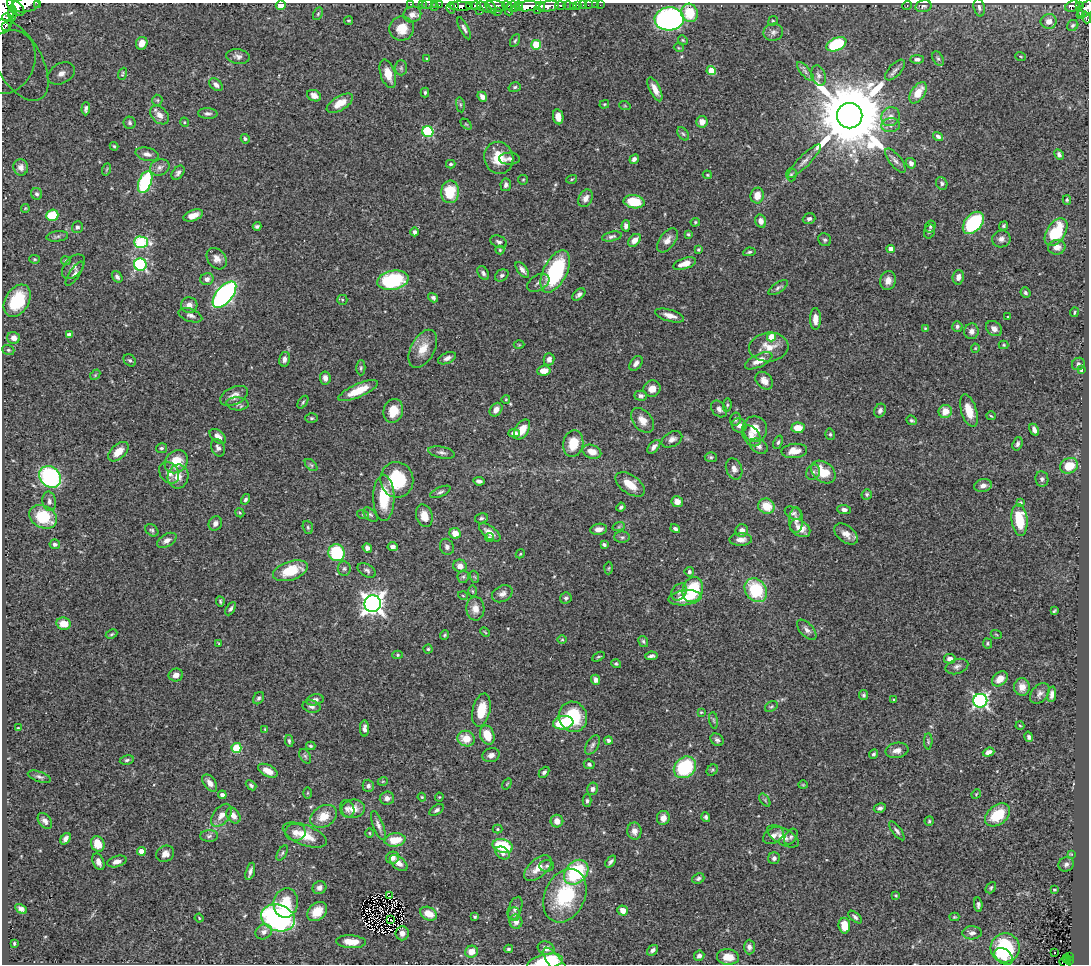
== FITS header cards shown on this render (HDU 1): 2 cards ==
NAXIS1  =                 1087
NAXIS2  =                  962

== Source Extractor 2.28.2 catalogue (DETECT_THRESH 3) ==
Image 1087 x 962 px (HDU 1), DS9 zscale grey, 1 PNG px = 1 image px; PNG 1091 x 966 px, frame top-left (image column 1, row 962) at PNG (2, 3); each listed source drawn as its Kron ellipse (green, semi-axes under 4 px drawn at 4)
Background 0.853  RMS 0.022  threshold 0.066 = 3 sigma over >= 5 px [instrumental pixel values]
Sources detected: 507; of the 507, the 500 brightest by FLUX_AUTO listed and drawn (7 fainter detections omitted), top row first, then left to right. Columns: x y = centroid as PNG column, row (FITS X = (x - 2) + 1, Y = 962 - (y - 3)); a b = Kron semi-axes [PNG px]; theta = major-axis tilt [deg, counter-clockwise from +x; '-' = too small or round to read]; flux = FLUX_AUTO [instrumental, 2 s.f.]
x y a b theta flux
37 3 2 2 - 23
411 4 2 2 - 5
422 4 2 2 - 10
427 4 6 3 10 23
435 4 3 2 - 9.2
25 5 14 7 7 1200
281 5 5 4 - 12
439 5 2 2 - 12
507 5 5 3 - 170
519 5 4 2 - 180
568 5 5 3 - 87
578 5 3 3 - 30
583 5 2 2 - 7
588 5 2 2 - 6.5
596 5 2 2 - 3
600 5 2 2 - 5
454 6 3 3 - 100
460 6 12 4 -3 280
470 6 4 3 - 170
476 6 5 3 - 280
497 6 10 5 -18 480
513 6 6 5 - 330
527 6 12 5 6 1300
541 6 4 3 - 350
549 6 10 5 12 910
560 6 5 4 - 180
907 6 5 3 - 1.3
923 6 8 5 13 3.9
1072 6 7 5 24 190
1079 6 4 3 - 85
16 7 10 6 -41 1300
434 7 2 2 - 13
484 7 8 3 -28 79
491 7 7 3 -53 210
573 7 2 2 - 8.1
979 7 9 5 -77 4.8
451 8 6 3 -84 63
1086 9 10 6 49 430
480 10 3 2 - 9.8
509 10 5 2 - 160
537 10 2 2 - 150
497 12 2 2 - 31
4 13 21 10 85 2300
12 13 8 4 89 750
690 13 9 8 - 31
318 14 7 4 63 2.2
412 15 9 8 - 8.5
1080 15 3 2 - 35
1086 17 6 3 -71 75
7 18 4 2 - 320
669 19 14 11 3 460
349 21 4 3 - 1.6
773 21 5 4 - 1.8
1049 21 8 7 - 12
1073 25 6 5 - 2.8
5 27 3 2 - 380
402 28 12 12 - 24
464 28 12 4 -64 4.6
773 32 10 8 12 6.6
683 40 5 4 - 1.7
515 41 7 4 62 2.3
142 43 6 5 - 11
836 44 10 6 24 110
536 45 5 4 - 52
679 48 5 3 - 1.3
238 56 11 7 -8 6.3
1020 56 5 2 - 1.3
427 59 4 3 - 3
917 59 7 4 0 4.8
938 59 7 5 -62 3.1
18 60 45 23 -59 79
8 62 33 26 64 73
401 68 7 6 - 3.4
711 70 4 4 - 36
895 70 13 6 47 5.9
805 71 12 4 -50 4.8
61 73 14 10 28 18
122 74 6 4 68 2
388 74 15 7 -72 18
818 76 10 7 -72 6.6
216 85 8 5 -44 6.1
515 87 6 4 17 2.5
655 89 13 5 -64 13
425 92 5 4 - 2.4
918 93 12 6 56 22
314 96 7 5 -24 9.6
482 97 5 4 - 6.7
157 100 5 5 - 2.2
340 103 15 7 31 20
604 104 5 3 - 1.6
460 105 8 4 -82 2
625 106 6 3 -19 1.4
86 109 6 4 87 4.6
208 114 10 5 -2 4.4
159 115 11 7 -45 11
850 116 12 12 - 20000
558 117 8 5 -81 11
890 117 10 9 - 10
184 122 5 3 - 1.4
702 122 6 5 - 11
130 123 6 6 - 3.2
466 124 6 4 -43 1.7
891 125 9 7 6 7.2
428 131 5 5 - 120
683 134 7 5 -53 2.7
938 136 5 4 - 3.8
245 139 5 4 - 2.3
114 146 4 4 - 1.8
147 154 11 6 -12 8
1059 154 6 4 -63 4
499 158 16 14 -72 35
509 159 10 6 -2 4.6
634 159 5 4 - 5.2
895 160 15 6 -52 6.3
804 161 23 6 45 10
911 163 5 4 - 5.2
451 164 4 3 - 2.2
21 167 8 7 - 7.7
160 167 10 8 23 7.1
107 169 6 3 70 1.9
178 173 8 5 52 4.7
791 174 7 5 90 2.6
707 175 4 3 - 1.6
572 179 5 3 - 1.7
523 180 5 4 - 1.8
145 182 12 6 69 120
942 183 6 5 - 3.7
506 185 6 5 - 4.5
450 192 11 9 83 45
37 194 6 5 - 3.5
757 196 8 6 82 17
586 198 9 6 63 8.2
1067 200 5 4 - 2.1
634 202 10 6 -9 38
25 208 4 4 - 1.4
52 215 6 5 - 49
193 215 10 5 20 13
809 219 6 5 - 4.5
761 221 7 5 -74 8
695 222 5 4 - 1.8
973 223 13 8 49 110
257 226 4 3 - 3.4
626 226 5 4 - 5.5
1004 226 5 4 - 2.4
77 227 6 5 - 4
930 227 6 5 - 2.7
930 231 7 5 66 3.3
414 232 4 4 - 3.8
1056 232 15 9 57 62
688 234 3 3 - 2
57 236 11 5 7 4.3
612 236 10 4 12 4
1001 239 9 8 - 7.1
635 240 7 5 44 12
667 240 14 7 53 11
825 240 7 6 - 3.2
141 242 7 5 -1 120
499 242 8 6 -23 4
1057 247 9 7 13 12
891 249 4 4 - 13
500 250 4 4 - 1.7
698 250 4 3 - 1.8
749 252 6 4 11 2.4
35 259 5 4 - 1.9
217 259 12 9 -51 9.3
66 261 5 4 - 2.3
140 264 6 6 - 170
685 264 12 5 18 15
73 267 14 8 50 8.4
522 270 9 4 -51 6.1
555 271 23 11 63 130
483 273 7 5 -58 4
75 274 14 5 56 5.4
502 275 7 5 32 3.6
117 277 6 4 -55 4.3
958 277 7 5 81 8.1
207 279 7 6 - 5.6
393 280 16 9 11 130
888 280 9 8 - 11
538 283 12 7 30 6.4
778 288 11 5 34 4.1
1025 293 5 4 - 3.1
224 295 15 8 50 390
579 295 7 4 42 5.1
433 298 5 4 - 3.6
342 300 5 5 - 2
17 301 17 12 59 66
189 305 8 8 - 9.8
1074 312 5 2 - 1.6
190 315 12 6 -19 6.2
670 315 15 5 -16 11
1008 317 3 2 - 1.1
815 319 10 5 90 11
957 326 5 5 - 3.4
925 328 4 4 - 1.4
994 329 9 7 -39 7.5
971 331 8 7 - 7.1
69 335 4 4 - 5.6
771 337 4 4 - 36
14 338 6 5 - 9.1
519 345 5 3 - 1.4
1004 345 5 4 - 1.6
769 347 20 14 5 25
975 348 4 4 - 1.4
423 349 20 11 61 23
8 350 6 5 - 2.3
447 358 9 5 24 7.1
284 359 7 5 78 7
549 359 6 5 - 6.1
130 360 7 5 -42 3.3
759 361 15 6 25 15
636 363 8 5 53 6.7
1078 364 6 6 - 3.2
361 368 7 4 -89 2.6
1081 370 4 3 - 1.3
544 371 7 5 7 14
95 375 6 4 48 1.8
325 378 6 5 - 7.4
764 381 10 7 -45 11
652 389 8 8 - 12
358 391 21 6 24 34
234 396 15 8 25 11
640 396 6 5 - 4.3
506 399 4 3 - 1.1
303 402 7 3 54 2.1
237 404 11 6 -5 5.3
727 405 6 4 81 2.2
719 409 9 6 -51 6.5
496 410 7 5 53 8.8
880 410 7 5 66 4.9
393 411 12 9 74 29
945 411 7 6 - 18
969 411 17 7 -72 21
991 416 4 2 - 1.3
312 418 6 5 - 2.6
735 419 7 5 76 3.4
642 420 14 9 -50 15
911 420 6 4 -23 2.7
739 425 7 7 - 7.9
798 428 6 5 - 22
522 429 11 6 59 19
755 429 13 12 - 22
1034 430 6 4 -61 6.6
514 433 5 4 - 8.4
830 434 6 4 -76 2.3
218 436 9 6 -41 8.7
751 436 11 8 -53 10
672 439 11 7 29 7.3
778 442 7 4 69 2.6
573 444 13 10 81 31
1017 444 7 5 71 3.7
759 446 9 7 -32 6.2
654 447 8 4 49 6
161 448 5 5 - 2.8
218 448 9 6 -66 5.8
794 451 13 7 5 17
118 452 12 7 42 17
442 452 13 5 -12 5.6
592 452 9 6 -19 16
711 457 6 5 - 2.4
176 462 12 10 47 35
311 465 7 4 -44 3
1069 466 9 7 24 31
734 469 11 8 -68 7.2
813 472 8 6 57 4.8
823 472 13 10 -38 34
169 473 12 9 -55 11
50 477 12 10 -42 200
178 477 12 10 79 15
1042 479 7 6 - 4.7
397 480 18 16 -82 68
479 481 6 4 -7 4.2
630 484 17 9 -35 25
983 486 9 6 11 7
440 492 11 4 24 4
867 494 5 5 - 2.5
384 498 23 10 -90 47
245 499 6 4 57 3.6
49 501 10 7 -81 6.6
677 502 6 5 - 12
1020 502 4 3 - 1.8
766 506 8 7 - 28
621 507 4 3 - 3
844 510 7 4 -2 5.5
240 513 5 3 - 1.6
793 513 9 6 -27 4.3
363 515 6 3 -19 1.9
370 515 9 5 -44 3.6
424 516 11 8 -73 15
43 517 15 11 -28 57
481 518 6 5 - 3
796 520 13 7 88 7
1019 520 16 8 -84 55
215 523 7 6 - 7.2
619 526 6 4 20 2.2
308 527 7 5 -69 2.8
800 528 11 7 -35 18
599 529 8 5 8 7.8
675 529 5 4 - 3.6
152 530 7 5 -42 3.1
742 530 6 6 - 7.7
490 532 12 6 -37 12
455 533 6 5 - 15
846 534 13 8 -37 11
489 537 4 4 - 2
622 537 8 5 0 3.2
167 540 10 6 31 8.9
741 540 11 6 1 10
55 544 5 4 - 3.9
604 545 4 3 - 3
393 547 5 4 - 5.3
447 547 8 7 - 4.8
367 548 5 4 - 5.3
336 553 8 8 - 100
520 554 5 3 - 1.5
460 566 7 6 - 9.4
609 568 6 4 87 2
344 569 7 6 - 3.4
367 570 10 6 -29 4.1
290 571 18 9 18 45
689 572 5 4 - 3.2
463 577 6 5 - 3.1
475 577 6 4 -70 1.7
693 590 13 10 68 70
756 590 13 10 -54 84
472 591 6 4 -89 1.7
679 592 9 7 55 5.2
502 594 11 7 28 8.3
463 596 5 3 - 1.2
566 598 6 5 - 3.4
685 598 16 7 7 30
220 601 5 3 - 2.1
373 604 8 8 - 1100
231 609 7 4 60 3.5
475 609 12 9 -88 15
1054 611 4 3 - 2
64 624 7 6 - 22
807 630 12 6 -47 7.1
485 632 6 3 -45 1.4
112 634 6 3 27 2
996 634 6 3 -20 1.3
445 635 5 3 - 2.1
562 640 4 3 - 1.4
643 641 6 4 -60 2.8
219 643 4 3 - 1.4
987 643 5 4 - 1.9
428 649 4 4 - 2.1
398 655 5 4 - 2.3
651 656 6 3 9 3.8
598 657 7 3 29 1.7
950 659 6 5 - 6.7
616 664 5 4 - 2.1
957 666 11 7 18 6.1
176 675 7 6 - 9.4
1000 679 9 6 41 16
596 680 5 4 - 6.2
1022 687 9 8 - 13
1040 693 11 8 49 6.4
1052 694 8 4 83 6.1
864 695 5 4 - 2.6
259 698 6 5 - 3.4
315 700 8 5 12 5.9
894 700 3 3 - 1.8
980 701 7 7 - 360
771 706 7 5 33 2.6
312 707 9 6 -13 5
481 710 17 8 77 33
701 712 4 3 - 1.3
573 717 15 14 - 74
714 720 8 4 -81 2.1
563 723 10 6 9 70
1020 725 4 3 - 1.3
18 728 4 3 - 1.2
364 728 8 4 -90 5.6
265 729 4 4 - 1.3
487 735 10 7 -69 26
1029 737 5 4 - 3.5
466 739 9 7 -17 24
608 740 4 4 - 4.4
717 740 7 5 -40 4
289 741 6 4 -82 2.5
928 741 8 4 89 2.1
592 745 11 6 59 5.1
311 746 5 3 - 2
236 748 5 5 - 71
897 750 11 7 11 9.5
988 752 6 4 19 8
874 754 5 4 - 2.8
491 755 9 7 17 6.8
305 756 8 5 -59 2.8
127 760 7 4 9 3.2
589 764 5 4 - 2.7
685 767 12 10 42 110
712 770 6 5 - 2.3
268 771 10 5 -27 15
544 772 6 4 48 3.7
39 777 12 5 -19 4.6
383 781 5 3 - 1.2
210 783 9 6 -54 8.7
507 784 6 3 53 1.3
251 785 6 4 -41 2.9
803 785 4 4 - 1.4
368 786 6 5 - 4
592 789 6 5 - 4.2
308 793 5 4 - 1.5
976 794 5 4 - 1.6
222 795 4 4 - 6
422 797 4 3 - 1.7
439 797 4 4 - 1.5
387 798 7 6 - 6.6
765 800 7 4 -54 2.3
587 801 6 4 -90 3
880 808 6 4 10 4
347 809 9 7 -73 5.5
353 809 11 9 6 17
437 810 8 5 33 4.2
221 815 13 8 50 12
998 815 14 9 38 48
233 816 8 6 -56 8.2
323 816 14 10 32 24
706 817 5 4 - 2.9
663 818 7 6 - 9.4
45 821 9 6 -53 6.5
557 821 6 6 - 12
929 821 4 4 - 2.1
378 825 15 5 -69 7
497 829 5 4 - 1.7
634 831 8 7 - 8.9
897 831 11 4 -52 4.4
295 832 10 8 3 8.8
369 833 5 3 - 1.4
305 835 23 10 -21 31
209 836 9 6 2 4.2
773 836 11 7 29 9.1
783 836 17 8 -29 15
791 837 8 5 57 3.5
65 839 6 4 52 6.2
395 840 10 6 6 29
98 844 8 6 -70 25
503 846 10 7 -18 66
141 851 4 4 - 12
282 853 8 4 60 2.8
503 853 8 5 -35 5.9
165 854 9 8 - 9.1
1071 854 3 3 - 1.1
393 858 6 6 - 8.5
774 858 6 6 - 4
117 861 10 5 16 8
98 862 9 5 -67 6.6
611 862 7 3 52 3.8
399 863 10 6 -41 11
1066 864 8 7 - 4.7
547 866 7 6 - 3.6
538 868 16 9 42 21
250 871 9 3 73 4.7
576 872 14 10 47 120
698 878 6 5 - 3.1
319 888 7 6 - 5.4
991 888 6 4 51 2.3
1054 890 3 2 - 1.7
896 895 3 3 - 1.6
389 896 3 2 - 5.1
565 896 28 20 66 110
286 903 15 12 81 36
978 905 7 4 -85 4.1
515 908 12 6 69 6.3
21 909 6 4 -28 4.9
623 910 5 5 - 12
317 912 11 8 41 25
429 914 9 6 -25 20
514 914 7 5 90 4.1
475 917 3 3 - 2
855 917 8 4 -43 3.9
954 917 5 4 - 1.7
199 918 4 3 - 1.3
278 918 17 13 -18 440
391 920 3 2 - 1.2
516 922 7 6 - 9.1
844 926 8 6 -82 24
264 932 8 7 - 6.5
402 933 7 6 - 9.1
972 933 9 6 2 6
351 942 15 6 -3 25
14 943 3 3 - 1.7
749 947 7 5 -89 5.4
546 948 8 6 -19 9.7
1005 948 15 14 - 82
508 949 4 4 - 2.7
652 950 6 4 40 5.1
471 952 6 6 - 15
1055 953 3 2 - 3.3
699 956 5 5 - 5.2
1004 956 10 7 -37 13
1070 956 3 3 - 14
728 957 11 7 -5 19
1066 958 4 2 - 10
1069 961 4 3 - 33
545 962 18 8 13 56
555 962 17 6 -53 19
1065 963 6 3 -24 37
At the frame edge (FLAGS 8, measured only in part): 14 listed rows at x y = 37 3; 411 4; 422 4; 427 4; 435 4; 25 5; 281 5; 1086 9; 4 13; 1086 17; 8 62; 545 962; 555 962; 1065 963
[7 fainter detections neither listed nor drawn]